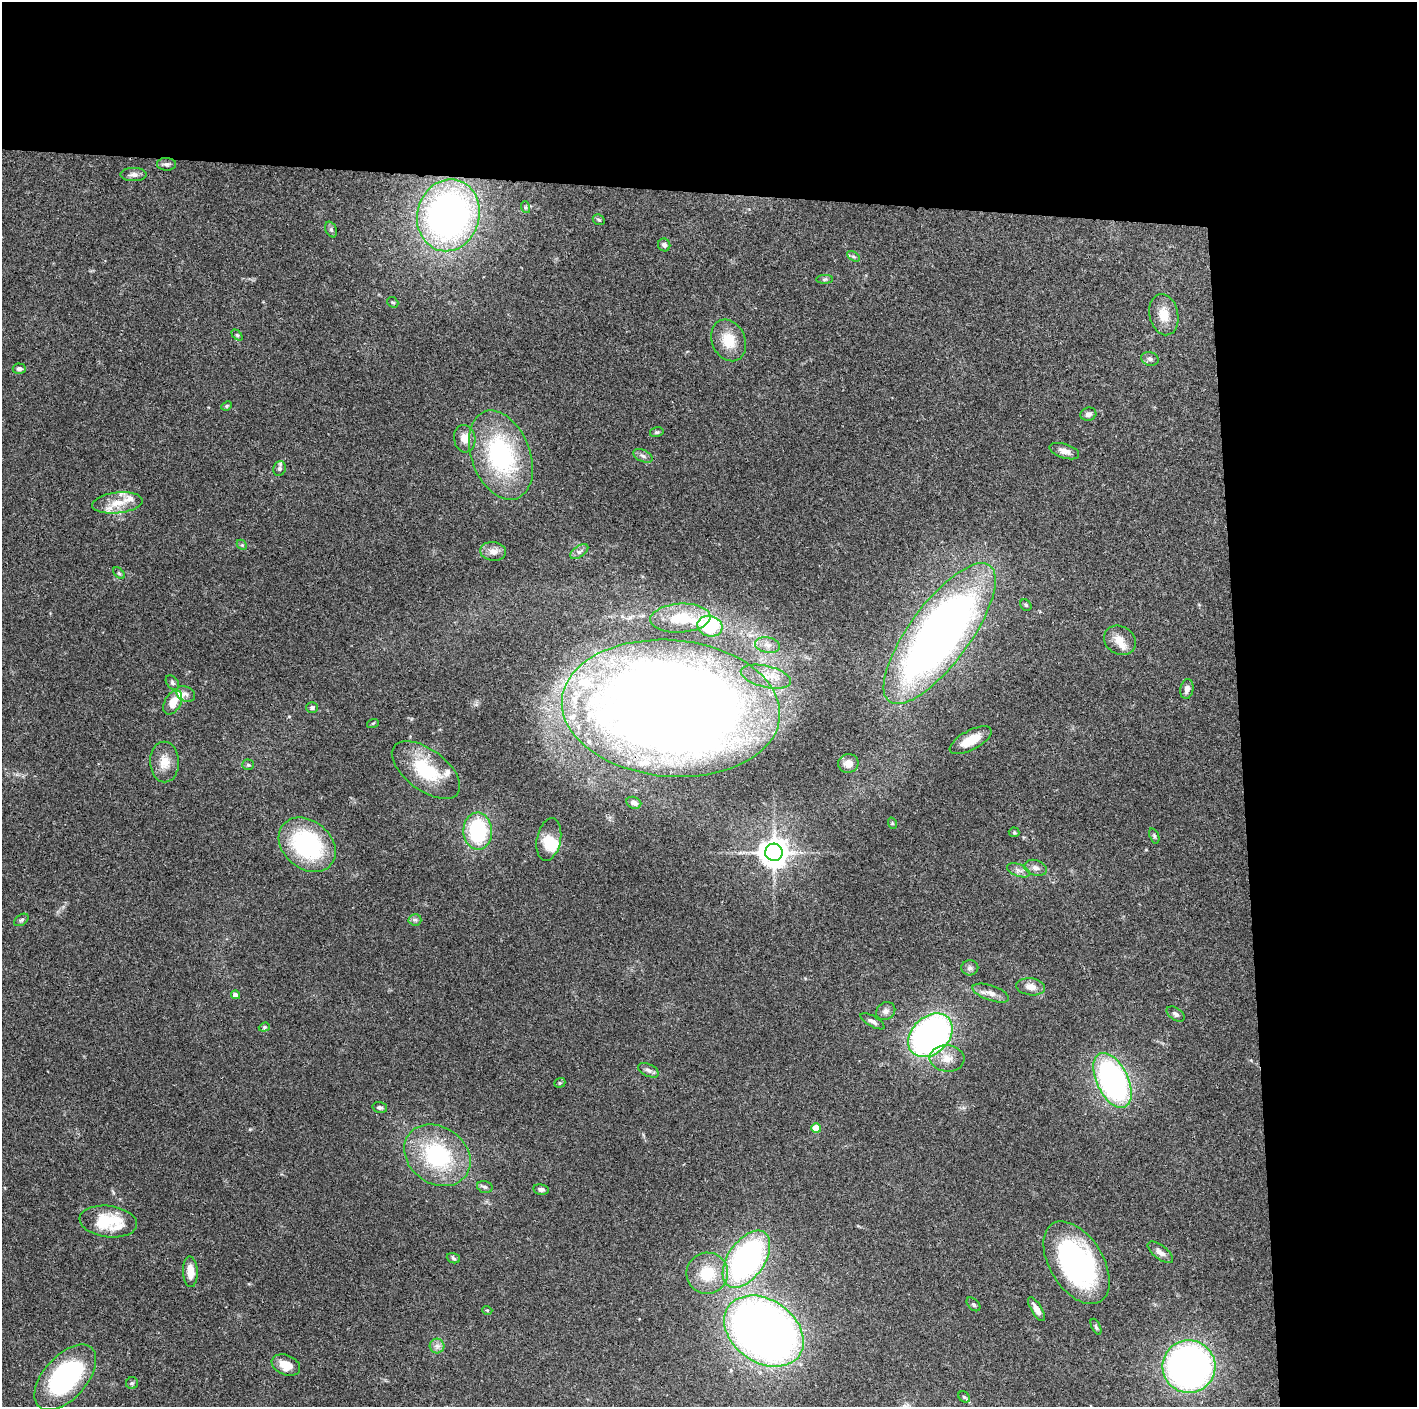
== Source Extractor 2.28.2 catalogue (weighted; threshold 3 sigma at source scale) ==
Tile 3 of 3 x 3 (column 3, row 1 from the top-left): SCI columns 2831-4245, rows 2816-4220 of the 4245 x 4224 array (HDU 1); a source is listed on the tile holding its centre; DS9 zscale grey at full resolution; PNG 1419 x 1409 px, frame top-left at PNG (2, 2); each listed source drawn as its Kron ellipse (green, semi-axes under 4 px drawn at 4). Shown black and unused: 24% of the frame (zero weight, under 3 of 4 exposures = <1% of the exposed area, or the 3 px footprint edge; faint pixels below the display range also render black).
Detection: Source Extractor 2.28.2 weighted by HDU 2 'WHT'; one run over the whole footprint, this tile lists its part. Background 0.074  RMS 0.006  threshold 0.0269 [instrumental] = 3 sigma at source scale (4.5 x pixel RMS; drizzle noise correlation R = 1.50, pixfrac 1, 0.05/0.05 arcsec/px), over >= 5 px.
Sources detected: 105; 1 inside a brighter object's white glare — neither listed nor drawn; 9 inside a brighter listed object's ellipse — not listed separately; the other 95 listed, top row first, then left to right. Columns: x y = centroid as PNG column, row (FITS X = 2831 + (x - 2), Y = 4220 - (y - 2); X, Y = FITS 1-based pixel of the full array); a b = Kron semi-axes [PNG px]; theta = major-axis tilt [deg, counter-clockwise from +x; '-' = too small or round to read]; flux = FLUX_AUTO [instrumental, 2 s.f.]
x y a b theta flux
167 164 9 6 -4 1.7
133 175 13 6 0 2.7
525 207 6 4 -71 0.79
448 215 36 31 75 240
599 220 6 5 - 1
331 229 8 5 -64 1.3
664 245 6 6 - 1.9
853 256 7 4 -31 1.1
825 279 8 4 1 1.1
393 302 6 5 - 0.84
1164 315 21 14 -79 9.6
237 335 6 4 -45 0.83
729 340 21 16 -66 13
1150 359 9 6 -16 1.8
19 369 6 5 - 1.9
227 406 5 4 - 0.77
1088 414 8 6 15 2.4
657 432 7 5 14 0.86
465 439 14 10 -77 5.9
1064 451 15 7 -18 3.9
501 455 46 29 -69 76
643 456 10 5 -25 1.8
280 469 7 6 - 1.6
117 503 25 10 6 11
242 545 6 4 -44 0.8
493 551 13 9 -8 4
579 552 10 5 36 2
119 573 7 4 -46 0.92
1026 605 6 5 - 0.9
680 618 30 14 4 18
710 626 12 10 -15 43
940 634 85 30 53 440
1120 640 17 14 -30 6.8
767 645 13 7 -11 3.9
766 677 26 10 -13 10
172 683 8 5 -52 1.3
1187 689 10 6 79 2.8
186 694 10 7 -29 2.2
173 702 13 8 60 7.5
312 707 6 5 - 1.4
671 708 109 68 -5 1400
373 723 6 3 19 0.55
971 740 23 9 28 11
164 762 20 14 -89 8.7
848 763 10 9 - 4.6
248 765 5 5 - 0.85
426 770 40 20 -37 31
634 803 7 5 -22 2.8
892 823 6 3 -71 0.59
478 831 18 14 -87 46
1014 832 5 5 - 0.79
1154 836 8 4 -70 1
549 839 21 12 79 11
307 845 31 24 -40 71
774 852 9 8 - 750
1036 868 11 7 -17 3.2
1018 870 12 6 -21 2.6
21 920 8 5 36 1.1
415 920 6 6 - 1.4
970 968 8 7 - 1.9
1031 987 14 8 -7 4.7
991 993 19 7 -19 4.2
235 995 4 4 - 4.5
886 1011 10 8 33 2.6
1176 1014 10 6 -33 1.9
873 1021 13 5 -29 2.1
264 1027 6 4 21 0.87
930 1035 25 18 44 230
947 1058 17 13 -5 8.1
648 1070 11 6 -25 2.1
1113 1080 29 15 -64 150
560 1083 6 4 20 0.91
380 1108 7 5 -16 1.4
816 1128 5 4 - 14
437 1155 35 28 -35 57
485 1187 8 5 -15 1.3
541 1189 8 5 -10 1.5
108 1221 29 15 -7 28
1160 1252 15 7 -38 4
453 1258 7 5 -20 1
746 1259 32 18 55 160
1076 1263 46 26 -58 120
190 1272 15 7 -87 7.2
707 1273 21 20 - 19
973 1304 8 5 -44 1.1
1036 1309 14 5 -58 3.8
487 1310 5 3 - 0.56
1096 1327 9 4 -64 1.1
764 1331 43 31 -35 570
437 1346 7 7 - 2.4
286 1365 15 10 -23 8.5
1189 1367 26 26 - 290
65 1377 39 21 48 94
132 1383 6 6 - 1.1
964 1397 6 5 - 1.1
Overlapping masked pixels (flux is a lower limit): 1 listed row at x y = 671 708